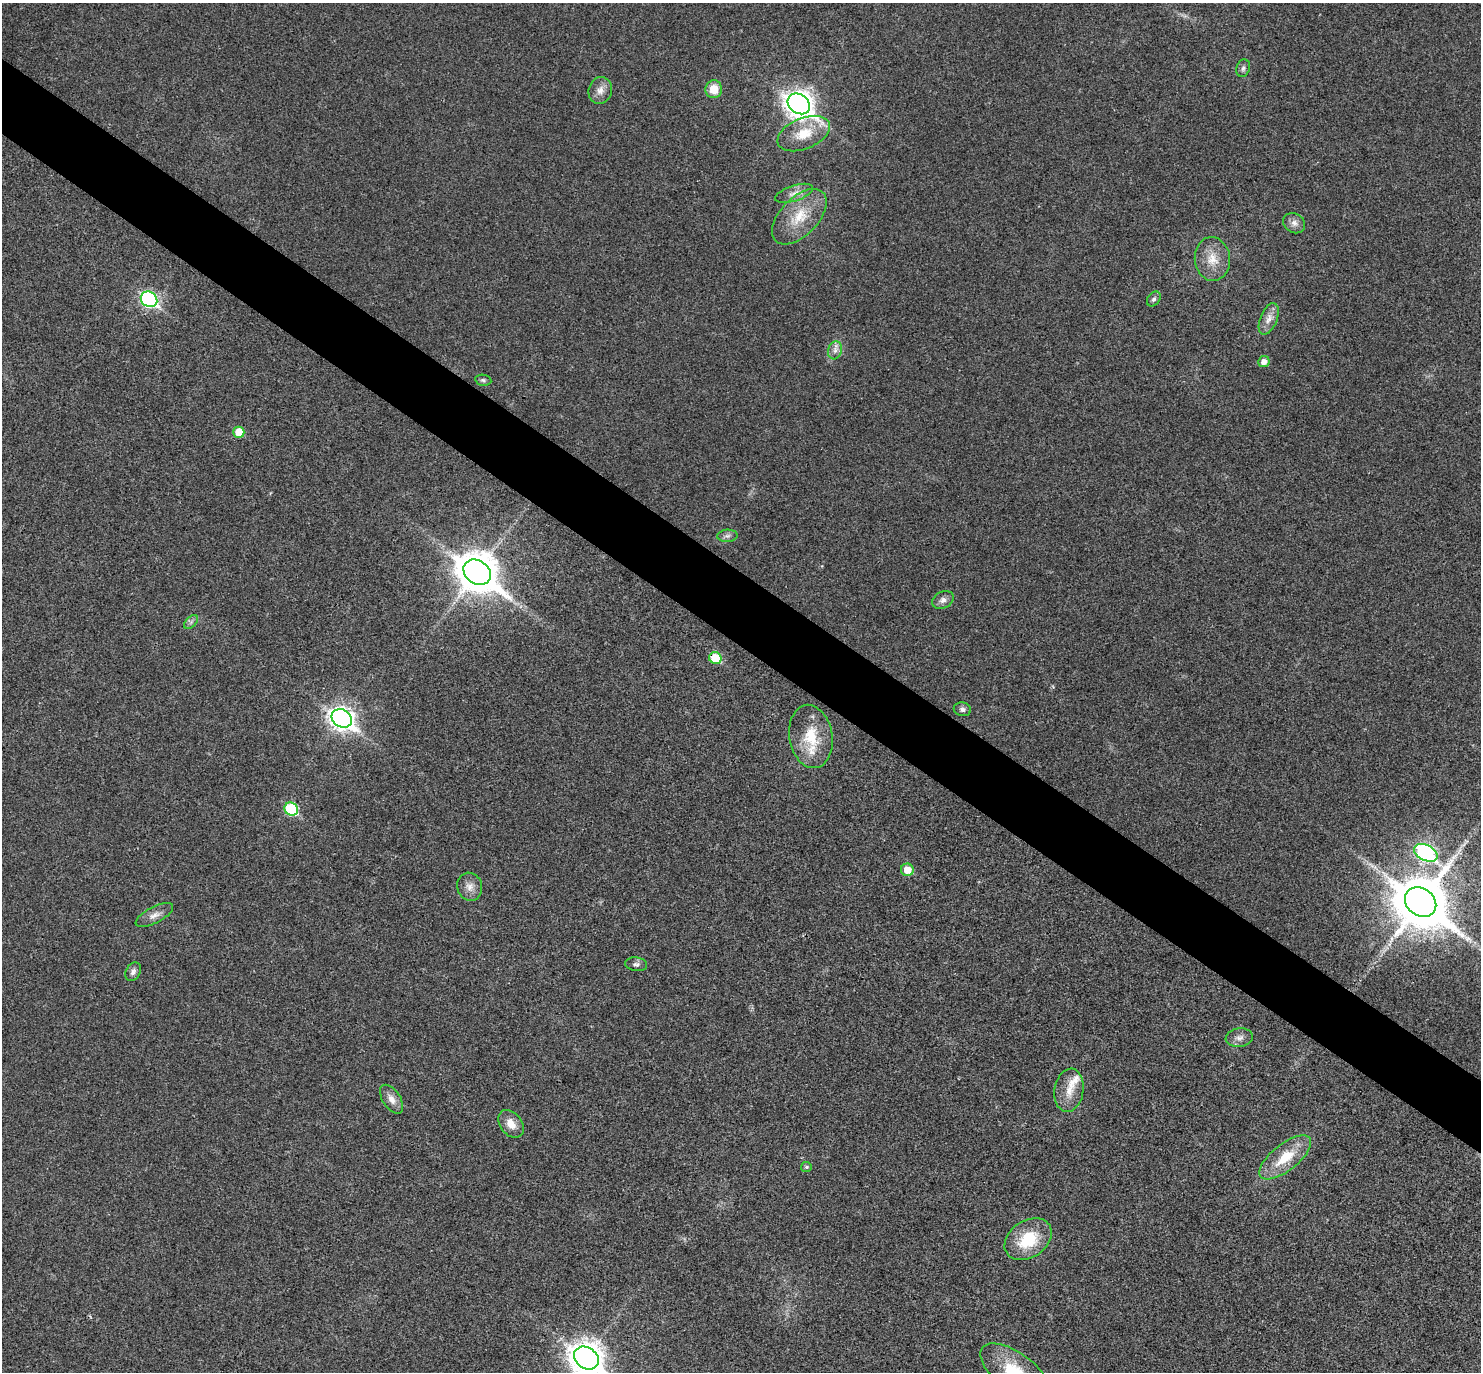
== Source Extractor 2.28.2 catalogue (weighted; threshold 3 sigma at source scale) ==
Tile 11 of 4 x 4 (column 3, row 3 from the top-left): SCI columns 2964-4442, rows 1665-3034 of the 5923 x 5927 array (HDU 1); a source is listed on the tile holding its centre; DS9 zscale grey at full resolution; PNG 1483 x 1374 px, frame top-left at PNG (2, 3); each listed source drawn as its Kron ellipse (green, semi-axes under 4 px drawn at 4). Shown black and unused: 5% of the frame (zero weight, under 3 of 4 exposures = <1% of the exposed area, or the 3 px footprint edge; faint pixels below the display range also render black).
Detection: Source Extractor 2.28.2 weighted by HDU 2 'WHT'; one run over the whole footprint, this tile lists its part. Background 0.0226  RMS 0.0056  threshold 0.0254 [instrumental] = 3 sigma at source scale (4.5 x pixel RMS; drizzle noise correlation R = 1.50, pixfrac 1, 0.05/0.05 arcsec/px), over >= 5 px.
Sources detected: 42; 1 inside a brighter listed object's ellipse — not listed separately; the other 41 listed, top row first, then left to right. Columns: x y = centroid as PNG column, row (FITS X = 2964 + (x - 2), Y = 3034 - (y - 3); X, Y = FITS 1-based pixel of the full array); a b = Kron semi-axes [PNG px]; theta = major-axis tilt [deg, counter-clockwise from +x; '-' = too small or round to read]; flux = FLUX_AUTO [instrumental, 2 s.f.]
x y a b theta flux
1243 68 9 6 69 1.8
714 89 9 8 - 9.5
600 90 14 11 73 4.8
799 104 12 9 -37 590
804 134 28 15 22 15
794 193 19 8 18 4.8
799 217 34 19 46 20
1294 223 11 9 -32 3.4
1212 259 22 17 -84 11
149 299 8 7 - 120
1154 299 8 6 52 1.5
1269 319 17 8 68 4.9
835 350 9 6 74 2.9
1264 362 6 5 - 4.1
483 380 8 5 -10 1.2
239 432 5 5 - 12
727 536 10 6 3 2
477 572 14 11 -36 1700
943 600 11 8 27 2.8
191 622 8 5 45 1.6
715 658 6 5 - 21
962 709 9 7 -11 1.8
342 718 11 8 -33 410
811 736 32 21 -81 21
291 809 7 6 - 47
1426 853 12 7 -26 150
907 870 6 6 - 8.2
470 887 14 12 -72 4.8
1421 902 17 13 -37 3500
154 915 21 8 28 4.6
636 964 11 7 -7 1.9
133 972 10 7 60 2.3
1239 1038 13 9 8 3.4
1069 1090 22 14 81 9.6
392 1099 16 9 -57 4.9
511 1124 15 10 -52 6.6
1285 1157 31 13 39 19
806 1167 5 5 - 0.97
1028 1239 25 18 35 25
586 1358 13 10 -36 950
1015 1372 41 19 -37 27
Overlapping masked pixels (flux is a lower limit): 2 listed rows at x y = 715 658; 1421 902
Isophote crosses this tile's border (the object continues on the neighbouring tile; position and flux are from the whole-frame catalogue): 2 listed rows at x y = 586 1358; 1015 1372